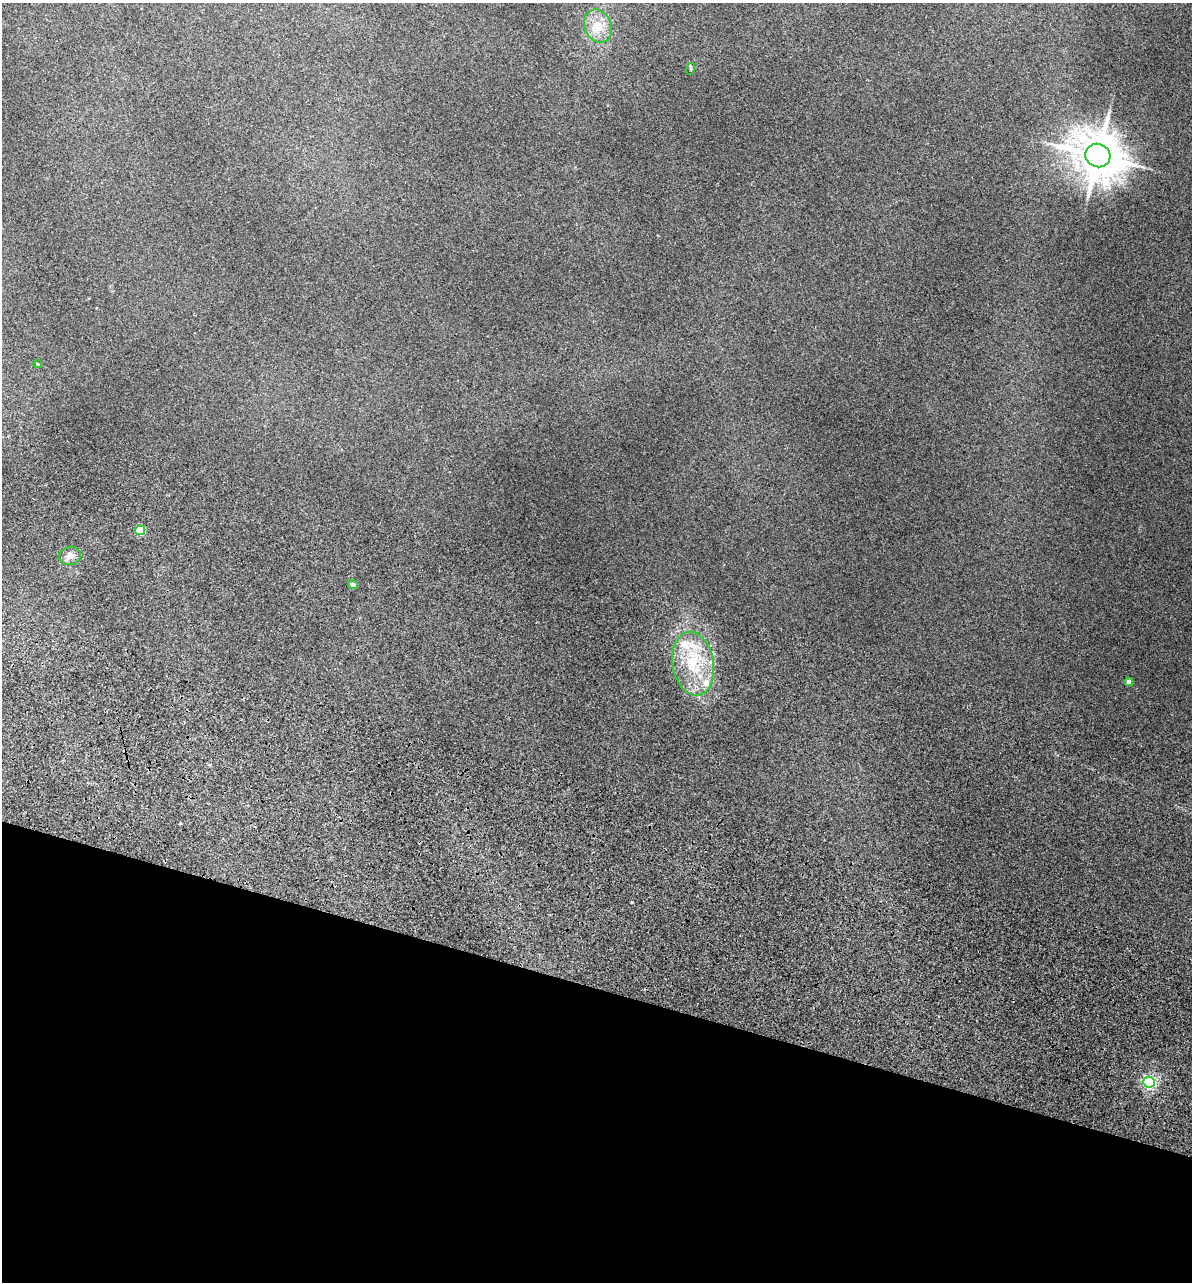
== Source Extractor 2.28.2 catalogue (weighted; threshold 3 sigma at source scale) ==
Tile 15 of 4 x 4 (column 3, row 4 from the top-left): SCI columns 2619-3808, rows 393-1672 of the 5355 x 5900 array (HDU 1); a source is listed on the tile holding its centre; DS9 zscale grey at full resolution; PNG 1194 x 1284 px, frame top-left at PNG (2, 3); each listed source drawn as its Kron ellipse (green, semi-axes under 4 px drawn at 4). Shown black and unused: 23% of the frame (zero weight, under 3 of 5 exposures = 17% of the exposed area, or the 3 px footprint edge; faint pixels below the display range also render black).
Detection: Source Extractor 2.28.2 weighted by HDU 2 'WHT'; one run over the whole footprint, this tile lists its part. Background 0.18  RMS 0.009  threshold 0.0403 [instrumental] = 3 sigma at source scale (4.5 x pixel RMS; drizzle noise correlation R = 1.50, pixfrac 1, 0.05/0.05 arcsec/px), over >= 5 px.
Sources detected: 12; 2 inside a brighter listed object's ellipse — not listed separately; the other 10 listed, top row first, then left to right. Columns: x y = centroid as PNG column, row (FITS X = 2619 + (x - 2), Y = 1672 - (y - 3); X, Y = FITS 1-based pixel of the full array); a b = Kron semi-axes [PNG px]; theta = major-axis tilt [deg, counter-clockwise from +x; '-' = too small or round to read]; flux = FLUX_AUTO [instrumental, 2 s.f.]
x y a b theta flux
598 26 17 13 -66 14
690 69 6 4 71 0.96
1098 156 13 11 -24 3400
38 364 4 3 - 0.66
140 530 5 5 - 37
70 556 11 9 12 5.1
353 584 5 4 - 3.5
693 664 32 20 -81 45
1129 682 4 4 - 6.1
1149 1082 6 5 - 160
Unlisted compact peaks at least as high as the median listed source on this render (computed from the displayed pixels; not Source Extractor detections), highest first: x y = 632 902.